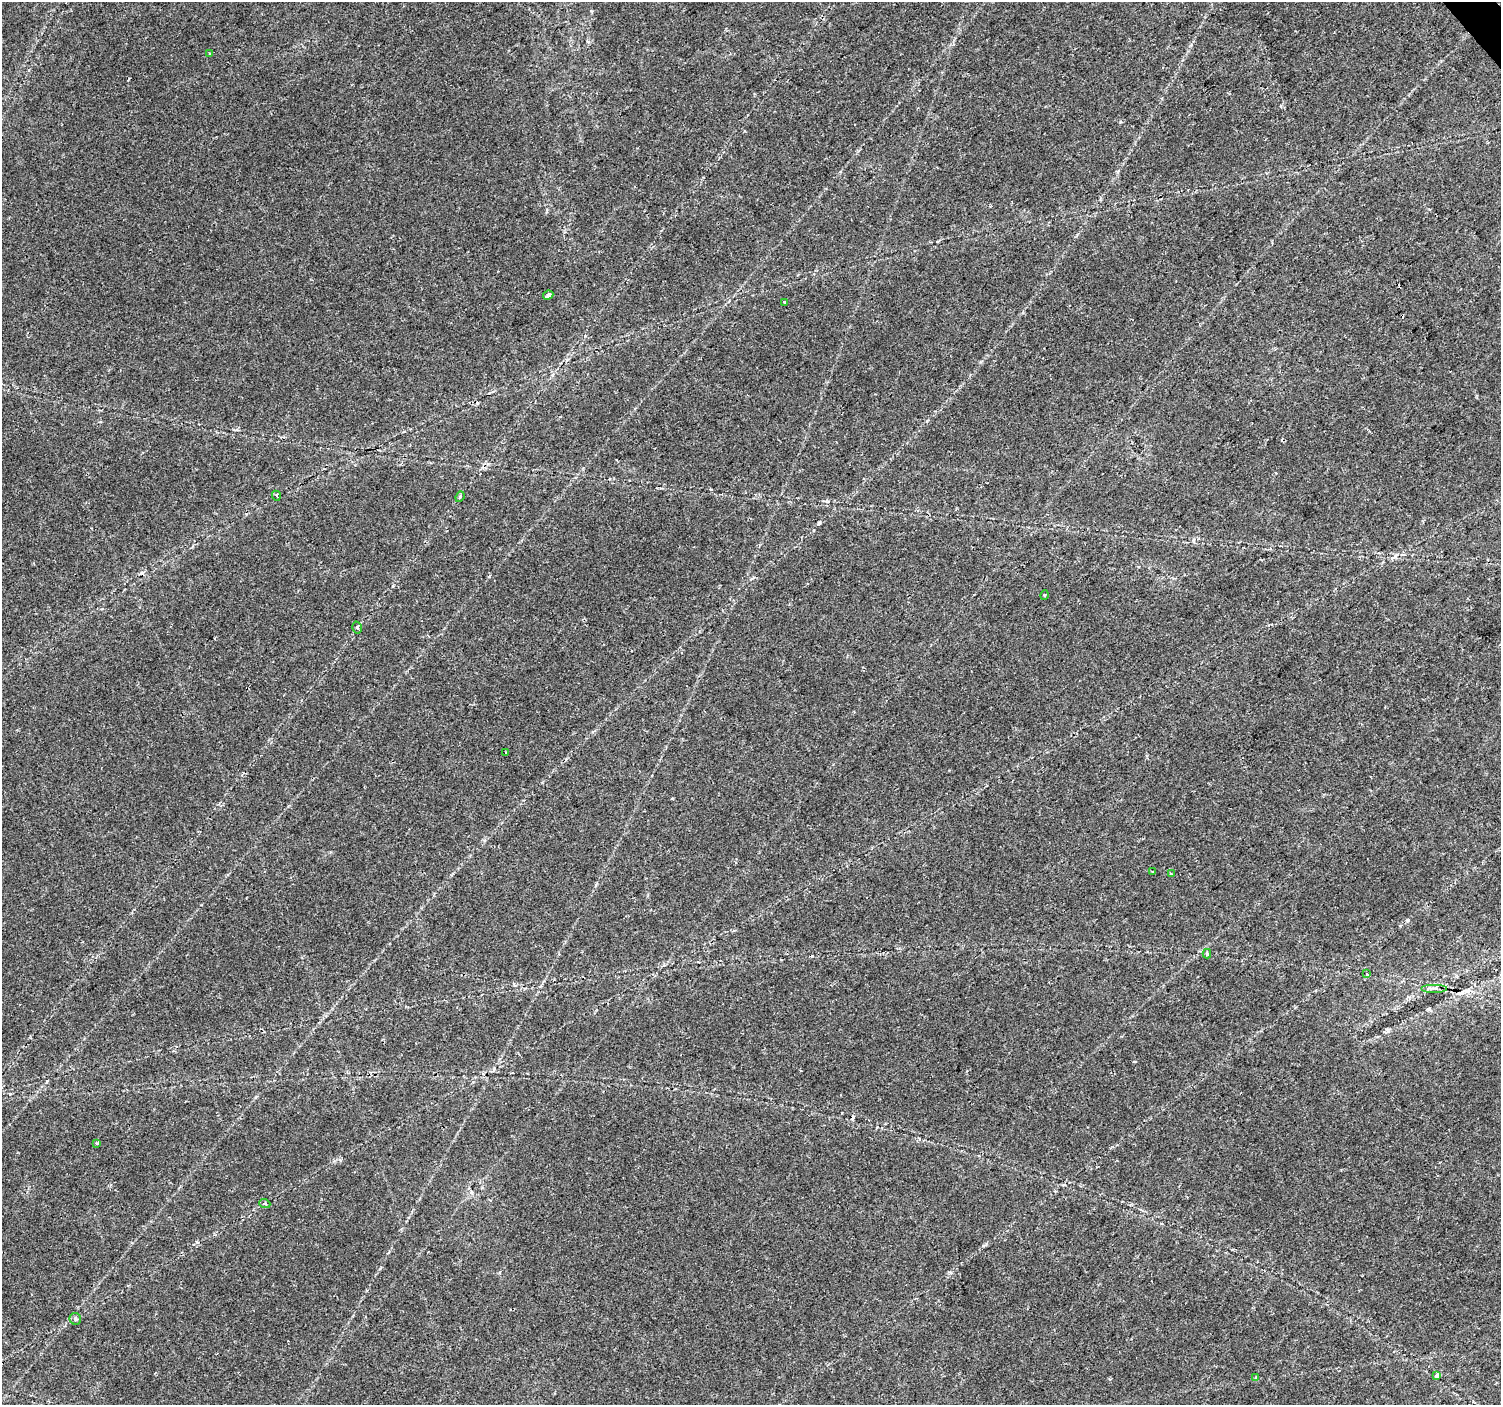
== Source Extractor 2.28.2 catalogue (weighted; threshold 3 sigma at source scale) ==
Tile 10 of 4 x 4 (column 2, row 3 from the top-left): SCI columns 1506-3004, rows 1606-3008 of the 6001 x 5954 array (HDU 1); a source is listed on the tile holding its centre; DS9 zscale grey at full resolution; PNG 1503 x 1407 px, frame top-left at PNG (2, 2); each listed source drawn as its Kron ellipse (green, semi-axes under 4 px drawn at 4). Shown black and unused: <1% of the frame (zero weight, under 2 of 3 exposures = <1% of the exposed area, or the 3 px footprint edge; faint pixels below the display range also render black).
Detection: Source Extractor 2.28.2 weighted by HDU 2 'WHT'; one run over the whole footprint, this tile lists its part. Background 0.0407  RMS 0.0037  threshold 0.0164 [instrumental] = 3 sigma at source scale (4.5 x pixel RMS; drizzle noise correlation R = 1.50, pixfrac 1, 0.0396/0.0396 arcsec/px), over >= 5 px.
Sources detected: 23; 5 cosmic-ray / hot-pixel residue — neither listed nor drawn; the other 18 listed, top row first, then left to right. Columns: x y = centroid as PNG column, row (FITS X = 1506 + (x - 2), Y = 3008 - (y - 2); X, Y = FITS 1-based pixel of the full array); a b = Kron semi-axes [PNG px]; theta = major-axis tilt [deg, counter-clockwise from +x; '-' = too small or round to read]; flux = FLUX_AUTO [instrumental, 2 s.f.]
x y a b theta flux
210 54 3 3 - 0.6
548 295 5 3 - 5.1
784 302 3 3 - 1.2
276 496 5 3 - 0.55
460 497 5 4 - 0.54
1045 595 5 3 - 0.36
357 627 6 4 -75 0.74
505 752 3 2 - 0.27
1153 872 3 3 - 0.61
1171 874 4 3 - 0.46
1207 954 5 4 - 0.75
1367 974 4 3 - 0.39
1434 988 13 2 0 0.95
97 1143 3 3 - 0.73
265 1204 5 3 - 0.46
75 1319 6 5 - 0.79
1437 1376 4 3 - 1.7
1256 1377 4 4 - 0.48
Unlisted compact peaks at least as high as the median listed source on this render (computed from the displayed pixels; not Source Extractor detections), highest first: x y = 1408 920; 983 1246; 819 523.